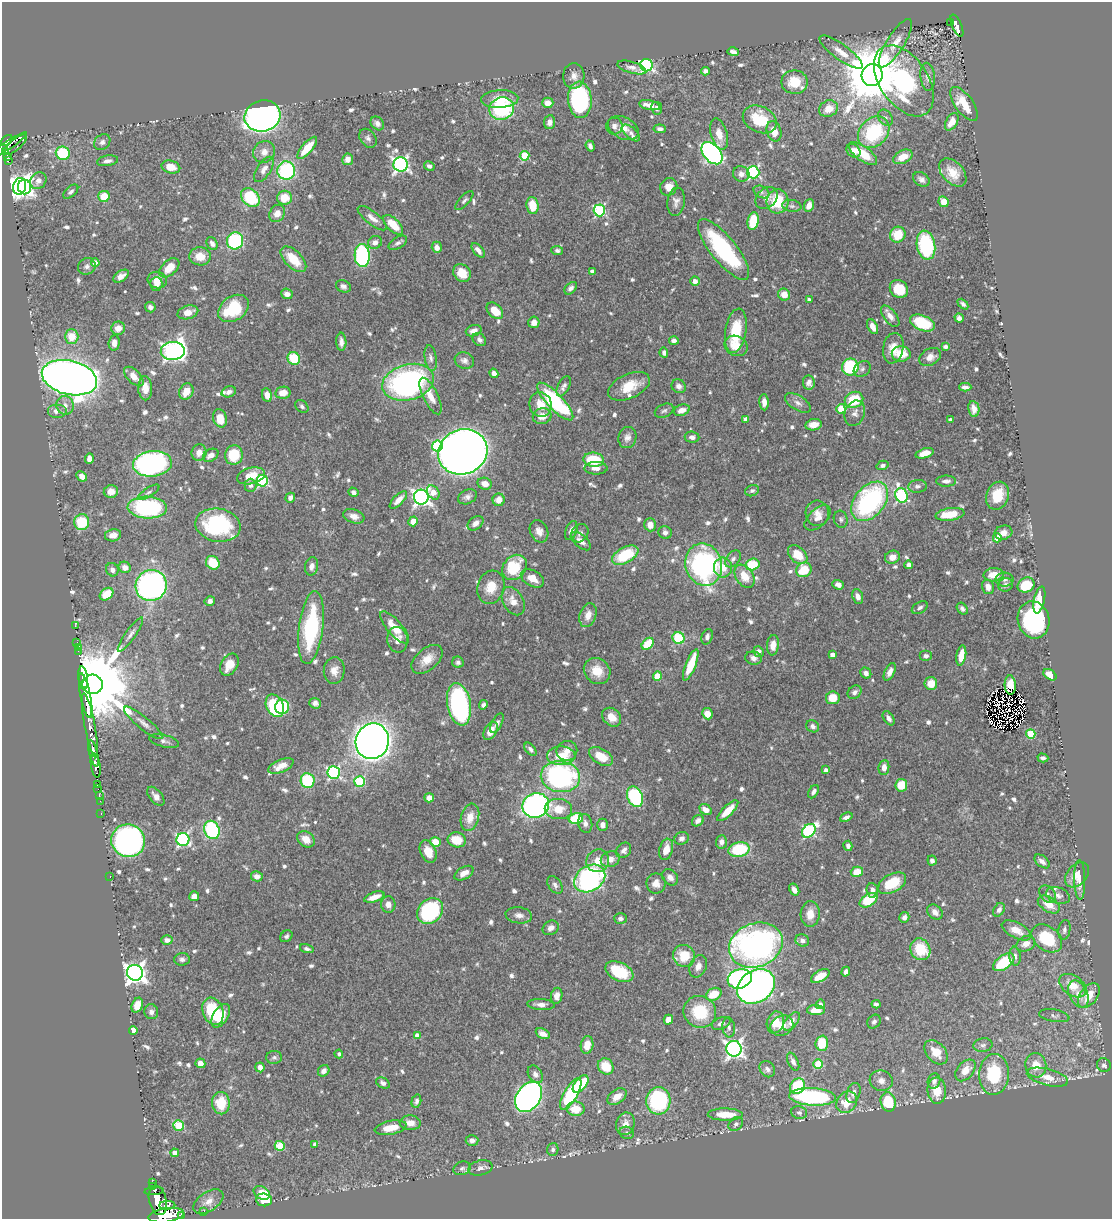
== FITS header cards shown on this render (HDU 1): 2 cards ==
NAXIS1  =                 1110
NAXIS2  =                 1217

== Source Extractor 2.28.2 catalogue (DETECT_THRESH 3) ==
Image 1110 x 1217 px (HDU 1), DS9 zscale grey, 1 PNG px = 1 image px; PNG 1114 x 1221 px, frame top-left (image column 1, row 1217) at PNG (2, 2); each listed source drawn as its Kron ellipse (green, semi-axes under 4 px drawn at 4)
Background 0.416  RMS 0.012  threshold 0.0359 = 3 sigma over >= 5 px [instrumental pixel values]
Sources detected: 792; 4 with non-positive FLUX_AUTO (blend fragments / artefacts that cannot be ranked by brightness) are neither listed nor drawn; of the other 788, the 500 brightest by FLUX_AUTO listed and drawn (288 fainter detections omitted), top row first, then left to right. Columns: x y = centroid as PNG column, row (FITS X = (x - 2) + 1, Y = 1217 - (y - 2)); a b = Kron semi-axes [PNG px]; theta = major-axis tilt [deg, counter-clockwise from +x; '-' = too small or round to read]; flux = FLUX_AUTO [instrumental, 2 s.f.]
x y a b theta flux
950 22 2 2 - 3.6
957 26 12 4 -66 140
895 43 28 8 58 11
733 52 6 4 -16 3.3
841 52 26 7 -36 9.6
646 65 6 6 - 170
632 67 15 5 -16 3.6
706 71 4 4 - 3.8
872 75 11 10 - 6200
574 76 12 10 85 5.5
928 77 14 7 -85 5.1
904 81 40 24 -56 140
794 82 13 11 0 19
500 99 19 9 3 13
580 100 18 12 -85 120
548 103 5 5 - 6.7
964 104 20 9 -54 20
650 105 11 4 -11 7.5
657 108 6 5 - 3
502 109 12 11 - 73
828 109 10 8 23 12
262 116 18 15 14 550
885 118 9 6 -55 2.7
760 119 18 13 -24 33
549 122 7 5 82 3.8
952 122 9 5 59 9.2
377 123 7 6 - 3.1
614 126 8 8 - 3.9
623 128 16 10 -28 9.7
660 129 6 4 -6 2.6
774 131 10 7 -71 9.9
874 132 17 13 45 63
631 133 11 5 -42 2.7
719 134 16 8 -75 8.7
368 138 10 7 -52 3.1
6 141 7 3 38 220
102 142 9 7 40 3.1
8 145 21 4 34 250
15 145 15 5 40 57
590 146 5 4 - 2.6
307 148 14 5 49 18
853 151 7 6 - 6
6 152 4 3 - 32
264 152 11 10 - 6.2
63 153 7 6 - 46
712 153 13 8 -49 260
863 154 17 7 -37 20
7 156 4 3 - 62
524 156 5 5 - 34
903 157 10 6 26 12
348 159 6 5 - 5.4
8 160 4 3 - 38
107 161 11 5 10 3.2
401 164 7 7 - 240
429 166 5 4 - 2.7
171 167 9 6 -13 11
264 169 14 7 56 4.9
286 171 9 8 - 83
753 172 6 6 - 110
953 173 16 10 -47 12
741 174 8 7 - 3.9
921 179 9 6 -37 3.2
38 181 9 7 52 4.6
20 186 8 6 74 420
25 187 7 6 - 230
669 187 9 8 - 7.1
71 192 9 5 42 2.2
761 192 8 5 -28 2.5
104 196 6 5 - 17
250 197 10 8 -47 53
284 198 7 7 - 17
767 198 12 9 44 5.9
464 200 12 5 47 2.2
777 201 12 11 - 34
676 202 14 8 84 4.7
944 202 5 4 - 13
809 205 6 4 68 7
532 206 9 6 -82 20
792 206 9 6 -9 2.6
599 210 6 5 - 97
277 213 9 7 60 7.6
372 218 18 6 -38 6
753 221 9 5 80 33
393 225 12 6 -45 17
898 235 8 7 - 20
235 241 8 8 - 78
375 242 7 6 - 4.8
212 243 7 5 -62 3.4
398 243 10 5 31 2.8
926 245 15 9 -79 76
437 247 6 5 - 5.1
723 249 37 12 -51 98
478 250 9 4 -52 4.2
557 250 6 4 -6 2.3
200 256 11 9 -2 11
362 256 11 7 -87 120
293 259 16 8 -45 21
95 263 4 4 - 8.6
87 266 9 8 - 2.9
169 268 12 7 43 12
592 272 4 4 - 5
462 273 9 8 - 13
121 276 8 5 33 4.4
157 280 10 8 -14 8.7
695 281 4 4 - 4.1
156 284 7 6 - 5.7
343 286 7 6 - 3
571 288 7 5 46 3.3
899 289 9 8 - 21
287 294 6 5 - 4.6
784 295 6 5 - 9.5
809 300 4 3 - 2.7
963 304 6 4 -46 2.3
150 307 5 5 - 2.7
233 308 17 12 34 37
495 311 9 6 -44 13
188 312 11 6 15 9
890 316 12 6 -52 5.7
959 318 5 4 - 3.7
534 322 6 5 - 4.4
922 323 13 7 -21 34
873 327 8 5 -64 6.9
118 328 7 6 - 7.3
474 331 8 5 19 5
736 331 22 10 80 28
72 336 7 7 - 16
479 340 7 6 - 3.4
674 340 5 4 - 3.3
341 342 9 5 -87 4
114 343 7 5 85 5.3
736 346 12 10 -26 15
945 347 4 3 - 2.4
893 348 15 10 80 12
173 351 12 9 5 350
664 353 5 4 - 2.7
901 354 9 8 - 18
930 357 11 8 28 5.9
294 358 6 6 - 29
431 358 13 6 -81 3.6
464 360 10 8 -18 3.9
850 367 8 8 - 56
862 369 9 7 38 2.8
494 373 5 4 - 4.2
134 376 12 6 -45 8.7
69 378 28 17 -13 930
408 382 26 17 16 200
809 382 7 6 - 4.1
564 386 11 5 63 3.4
629 386 22 12 25 19
679 386 7 6 - 3.9
965 387 6 4 0 3
145 388 12 7 -88 9.9
186 392 8 6 62 12
229 392 7 5 18 3.4
283 393 7 6 - 9
267 395 7 5 -80 7.2
430 396 20 7 -64 11
854 400 9 8 - 34
555 402 25 8 -46 96
764 402 8 4 -86 4.9
798 403 14 7 -31 4.6
540 404 12 11 - 13
65 405 9 8 - 5.2
302 406 7 5 -42 2.3
841 409 5 4 - 25
974 409 8 5 -80 4.7
682 410 8 5 19 7.3
57 411 10 7 0 5.4
664 411 10 6 25 2.4
855 413 13 10 69 5.4
542 416 9 7 11 8.7
220 418 9 7 -75 12
746 419 4 4 - 5.9
950 420 4 3 - 2.9
813 425 8 5 9 8.5
627 437 11 9 73 4.5
692 437 7 5 -7 3.3
437 446 5 5 - 68
199 452 8 7 - 6.7
463 452 25 22 22 900
924 453 9 4 17 9.1
211 455 8 6 31 5
234 455 10 9 - 25
89 458 5 4 - 5.3
594 460 10 7 -6 37
152 464 19 12 6 180
883 465 6 4 16 2.8
596 468 11 6 0 5.2
82 476 6 4 -44 5.4
251 476 14 8 14 16
262 481 6 5 - 94
946 481 10 5 1 3.3
485 484 7 5 -20 7
250 485 6 6 - 3.4
917 486 9 6 5 3.1
111 491 7 6 - 6.8
752 491 7 5 21 2.4
148 492 12 4 33 2.3
353 492 5 4 - 3.7
433 493 7 5 -57 12
901 495 7 6 - 120
998 496 14 11 70 23
421 497 7 7 - 300
467 497 10 7 26 3.4
290 498 5 4 - 4
398 500 11 5 45 7.3
499 500 6 6 - 9.1
870 501 22 15 50 130
147 507 19 11 -3 110
817 513 12 11 - 6.7
950 514 14 6 8 19
354 516 11 7 -18 5.7
818 518 16 8 43 6.7
841 519 8 7 - 2.3
413 521 5 4 - 11
82 522 8 7 - 30
476 523 9 6 38 4.8
218 525 23 16 -9 75
650 525 6 5 - 8.7
539 531 11 9 -65 5.8
571 531 10 5 69 4.3
580 533 10 8 54 3.4
665 533 6 6 - 3.1
1003 533 9 7 16 5.2
113 535 8 6 10 5.5
997 538 4 4 - 17
581 541 12 6 -41 5.7
625 555 14 7 28 42
798 555 11 7 -44 18
892 557 7 6 - 6.6
733 559 10 6 49 3.2
213 563 7 6 - 24
704 565 21 18 -72 170
752 565 7 6 - 30
909 565 4 4 - 3.2
311 566 9 6 78 4
125 567 6 5 - 5.2
515 567 14 11 49 35
723 567 10 9 - 13
112 570 7 6 - 3.6
804 570 8 7 - 28
994 575 10 6 5 13
744 576 12 8 -56 13
532 578 12 8 -29 10
1004 580 9 7 1 3.1
838 585 6 4 -20 3.6
1006 585 7 6 - 2.9
1026 585 9 7 25 27
151 586 16 15 - 260
491 587 17 13 73 16
988 587 7 6 - 5.4
107 594 7 5 37 21
858 597 7 5 -68 4.5
1039 600 13 5 78 21
210 601 5 5 - 3.3
513 601 15 10 -61 9.6
920 608 9 5 32 2.6
962 609 6 4 -51 2.5
588 615 12 8 71 8
1033 620 19 15 -75 100
75 626 3 2 - 6.1
394 627 20 7 -49 15
311 628 37 12 83 85
130 634 21 5 55 4.3
707 637 8 5 70 3.2
678 638 6 5 - 38
398 640 13 10 -85 8.5
77 643 3 2 - 8.3
648 644 7 5 46 29
773 645 10 6 84 6.7
78 647 3 3 - 31
78 651 3 2 - 2.4
759 652 5 5 - 4
832 655 4 4 - 6.3
961 655 10 5 80 13
926 656 6 5 - 2.5
754 658 8 6 -13 3.8
427 659 18 11 40 11
458 662 6 5 - 2.5
229 665 12 8 58 12
691 665 17 5 69 25
334 671 13 10 84 7.5
597 671 14 12 -41 15
890 672 9 5 64 5.2
866 673 6 5 - 3.4
1050 675 7 5 -36 10
657 676 4 4 - 30
83 678 11 4 -82 2500
931 683 6 6 - 11
93 684 10 10 - 14000
84 685 5 3 - 970
1010 685 10 5 -87 7
855 692 7 6 - 2.7
86 696 23 5 -79 3300
833 698 7 6 - 13
315 703 6 5 - 2.9
459 704 21 11 -79 130
483 705 5 4 - 2.3
275 706 12 8 -63 79
282 707 7 7 - 45
707 714 6 5 - 9.2
612 717 10 8 -45 9.2
889 718 8 5 -56 3.6
143 723 24 6 -39 6.1
497 723 11 5 62 3.4
90 725 32 5 -79 740
813 726 7 5 -34 3
491 731 10 6 59 8.7
1031 734 5 4 - 38
164 741 15 6 -14 3.6
372 741 18 16 66 930
530 749 7 4 -48 2.5
567 751 10 10 - 6.4
94 753 13 3 -77 600
561 756 14 9 1 20
601 756 13 7 -31 16
1043 758 5 4 - 2.7
96 766 12 5 -81 580
281 766 13 6 24 8.3
884 767 7 5 83 5.1
826 770 4 3 - 2.8
334 773 6 6 - 130
560 777 20 15 -8 160
308 781 7 7 - 43
360 781 5 5 - 68
97 784 3 3 - 21
901 785 6 6 - 17
98 789 2 2 - 4.8
814 792 7 4 58 2.5
99 795 3 2 - 5.5
156 796 11 6 -51 4.5
635 797 10 7 -66 84
429 798 5 4 - 6.8
100 801 2 2 - 6
536 805 13 12 - 280
558 809 14 10 -2 13
706 810 6 5 - 5.2
728 811 14 5 45 15
101 813 3 2 - 11
470 817 14 9 75 12
846 817 6 4 23 3.4
576 818 7 5 11 39
698 821 6 5 - 3.3
585 823 9 7 -77 4.4
602 825 6 5 - 4.4
212 830 9 7 -69 87
809 831 8 6 44 120
682 838 7 6 - 2.9
183 839 6 6 - 150
306 839 9 7 -37 7.8
457 840 9 7 -11 17
128 841 17 16 - 250
435 842 5 5 - 16
721 842 7 5 84 3.4
848 846 5 4 - 3
666 849 11 6 74 8.6
739 849 11 7 12 49
624 850 8 6 52 3.4
428 852 12 7 -66 11
610 859 10 8 20 7.6
598 861 12 11 - 10
932 861 5 4 - 2.9
1042 861 9 5 -39 4
857 872 6 5 - 14
464 873 10 6 29 6.5
1077 875 14 10 48 9.4
110 876 3 2 - 43
257 876 6 5 - 4.5
670 877 9 7 -46 4.3
590 878 17 12 32 160
1080 880 20 5 -89 6.1
656 883 10 9 - 7.2
892 883 15 9 29 26
555 885 10 6 -56 2.8
794 890 6 4 -58 3.7
872 890 7 5 -83 4.6
1048 894 10 7 -48 3.3
1058 895 12 8 -18 4.2
194 896 5 4 - 7.6
374 897 10 5 19 9.8
868 900 10 6 32 29
388 904 8 7 - 5.2
1049 904 12 7 -32 12
999 910 7 5 57 3.6
430 911 14 11 44 84
935 912 9 6 -41 4.4
810 914 13 9 87 9.6
519 915 13 8 -7 4.9
904 917 5 5 - 3.2
620 918 6 5 - 2.7
551 928 8 7 - 4.3
1016 930 16 7 -27 8.8
1064 930 10 6 80 2.8
286 936 7 5 40 2.2
1047 938 17 12 -38 43
167 940 6 4 -2 3.1
802 940 7 6 - 3.5
1026 944 10 7 28 6.5
756 945 27 22 20 300
307 949 7 4 -14 2.3
920 949 11 9 -63 23
684 956 11 10 - 19
1015 956 9 5 -84 2.4
182 959 8 6 3 2.6
1004 962 12 6 35 41
698 966 12 8 68 5.4
619 972 15 9 -26 34
846 972 5 4 - 3.3
135 973 8 8 - 530
820 976 10 5 31 14
740 979 12 9 18 140
756 986 20 16 34 680
1073 986 15 9 -36 14
714 994 8 6 28 18
1078 994 14 9 -65 9.1
1089 995 14 8 53 13
557 996 8 5 81 4.7
541 1004 13 5 -4 4.9
820 1004 5 4 - 4.8
876 1004 4 4 - 2.3
137 1005 8 5 67 11
816 1010 9 5 -2 8.2
213 1011 14 10 -69 42
151 1012 7 7 - 3.9
700 1012 16 15 - 36
221 1016 13 7 58 15
1054 1016 15 6 -9 2.7
668 1020 5 4 - 9.3
791 1021 11 5 49 6.6
775 1022 11 8 71 14
874 1022 7 6 - 2.5
721 1023 10 6 21 3.5
782 1026 12 9 26 7.6
729 1027 10 6 -83 3.2
133 1030 4 4 - 8.3
543 1034 7 5 -27 4.8
417 1035 4 4 - 6.5
822 1043 7 6 - 20
587 1045 9 6 79 10
983 1045 9 7 10 2.7
734 1049 8 7 - 320
936 1052 14 9 -48 14
339 1054 4 4 - 2.5
274 1057 8 6 2 2.3
793 1062 9 5 -64 3.1
200 1063 5 5 - 4.6
818 1064 5 4 - 29
1036 1065 12 10 -82 14
1104 1065 7 6 - 2.4
606 1066 8 7 - 19
260 1067 5 4 - 4.5
767 1069 9 7 -49 3.2
965 1070 12 8 51 10
324 1071 6 5 - 4
535 1074 9 6 -57 3.5
994 1074 20 15 87 42
1047 1077 21 8 -14 12
881 1081 12 10 -16 6.2
934 1081 8 6 73 3.3
383 1083 7 5 -30 2.7
581 1084 10 5 51 37
797 1086 8 7 - 50
937 1091 13 9 -85 16
853 1093 10 6 70 5.1
571 1094 18 6 60 66
529 1097 16 12 55 340
617 1097 11 6 35 9.4
812 1097 23 8 -3 120
416 1101 7 4 75 2.9
658 1101 13 12 - 100
847 1102 11 9 49 17
888 1102 10 7 -78 34
221 1103 11 9 -87 20
576 1109 9 7 -8 16
799 1113 8 6 -13 2.4
725 1114 17 6 -1 17
410 1123 10 7 -3 8
625 1124 11 9 72 7.1
736 1124 8 6 39 2.7
179 1125 5 5 - 56
391 1128 16 6 11 13
627 1133 7 6 - 2.3
472 1140 6 5 - 3.2
315 1144 4 4 - 2.9
280 1146 5 5 - 28
553 1149 6 5 - 2.5
175 1153 4 4 - 8.3
462 1168 9 6 18 2.3
480 1168 12 7 12 3.7
153 1183 3 3 - 34
153 1186 2 2 - 3.4
154 1191 9 2 4 29
262 1193 9 6 -29 20
158 1200 15 8 -76 1200
264 1200 8 6 -6 15
208 1201 17 9 33 7.2
167 1205 8 4 1 260
204 1212 3 2 - 6.8
166 1215 18 7 8 3400
181 1215 2 2 - 3000
At the frame edge (FLAGS 8, measured only in part): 1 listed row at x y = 166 1215
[288 fainter detections neither listed nor drawn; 4 non-positive-flux detections neither listed nor drawn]